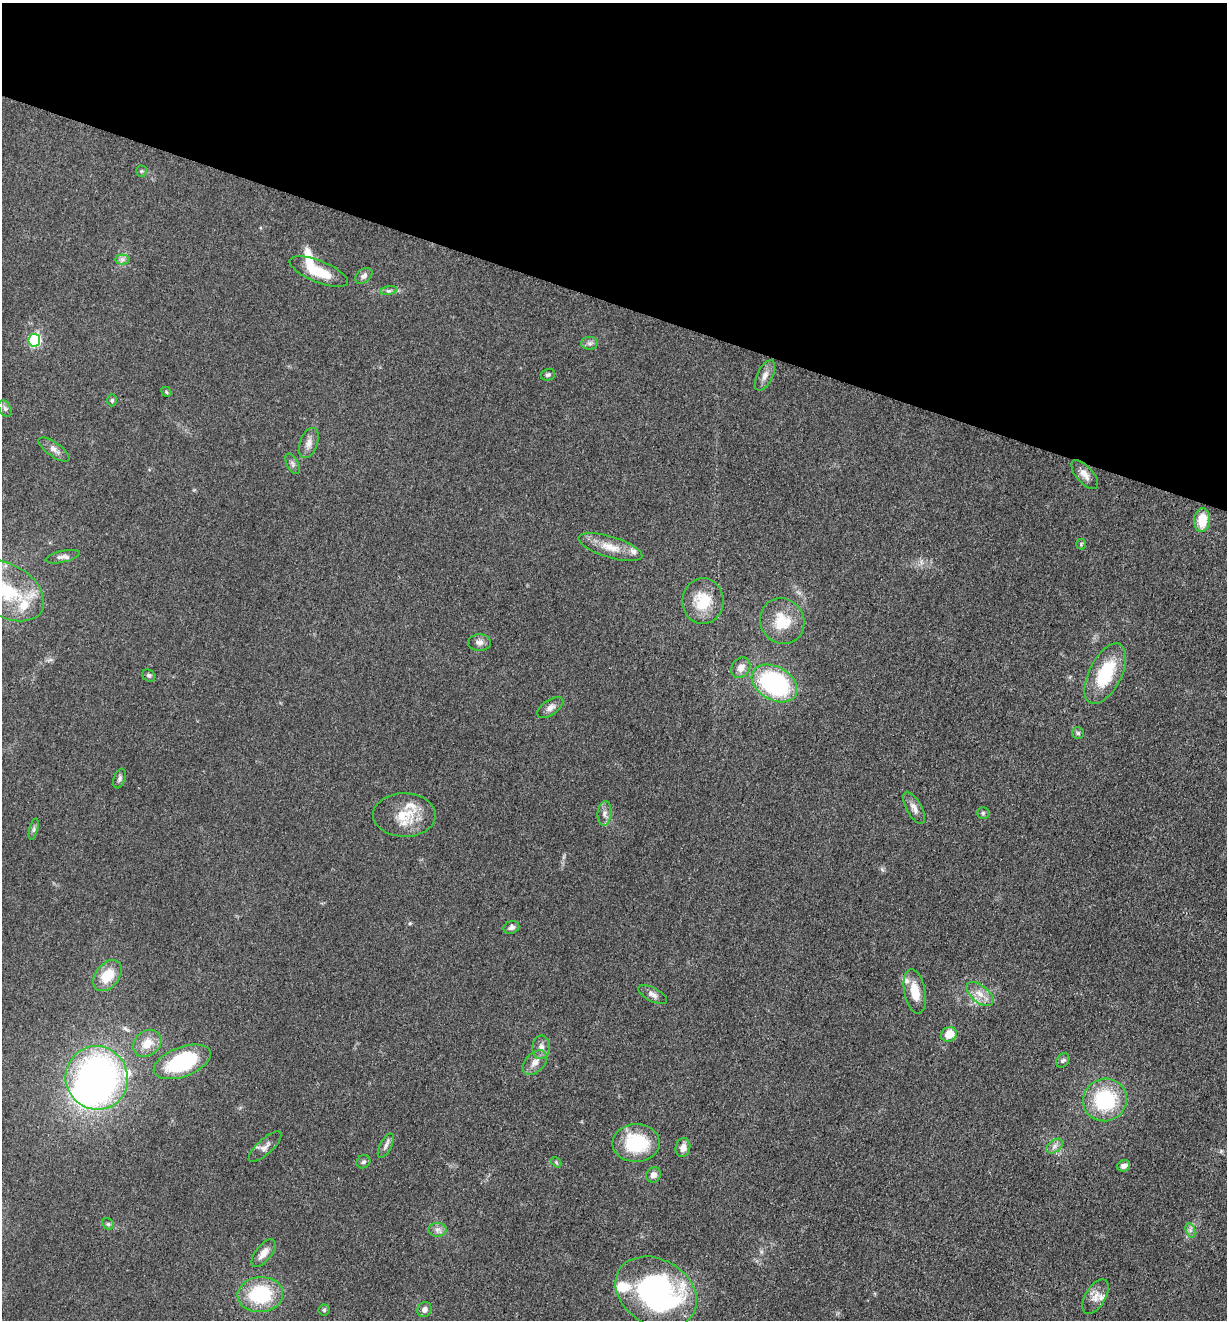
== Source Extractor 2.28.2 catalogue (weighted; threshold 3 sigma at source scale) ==
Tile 2 of 4 x 4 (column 2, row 1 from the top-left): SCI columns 1490-2714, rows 3968-5285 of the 5306 x 5294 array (HDU 1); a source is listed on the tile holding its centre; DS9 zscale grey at full resolution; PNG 1229 x 1322 px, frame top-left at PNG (2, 3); each listed source drawn as its Kron ellipse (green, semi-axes under 4 px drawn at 4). Shown black and unused: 23% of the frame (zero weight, under 3 of 5 exposures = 1% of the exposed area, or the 3 px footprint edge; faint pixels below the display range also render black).
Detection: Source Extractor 2.28.2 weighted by HDU 2 'WHT'; one run over the whole footprint, this tile lists its part. Background 0.0505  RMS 0.0057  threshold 0.0256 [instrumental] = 3 sigma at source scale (4.5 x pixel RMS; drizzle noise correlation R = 1.50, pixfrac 1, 0.05/0.05 arcsec/px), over >= 5 px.
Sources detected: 76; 2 inside a brighter object's white glare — neither listed nor drawn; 7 inside a brighter listed object's ellipse — not listed separately; the other 67 listed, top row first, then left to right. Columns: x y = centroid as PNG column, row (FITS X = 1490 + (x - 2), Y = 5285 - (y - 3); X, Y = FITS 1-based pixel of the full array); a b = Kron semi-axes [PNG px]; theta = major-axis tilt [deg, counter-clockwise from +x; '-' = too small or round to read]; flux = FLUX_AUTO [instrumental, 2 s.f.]
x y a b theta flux
141 171 5 5 - 0.87
122 259 7 5 0 1.6
319 272 31 10 -22 15
364 276 10 6 39 2.3
389 291 9 4 8 1.4
34 340 6 6 - 68
589 343 8 6 0 1.7
548 375 7 5 15 1.3
765 375 16 7 64 3.7
166 392 5 4 - 0.79
112 400 6 5 - 0.93
5 408 9 5 -62 1.5
309 443 16 8 70 3.9
54 450 18 7 -36 3.2
293 464 11 5 -62 1.7
1085 474 18 8 -49 4.3
1202 520 12 8 85 13
1081 544 5 5 - 0.78
610 547 33 10 -17 10
63 557 17 6 13 2.6
8 591 40 26 -32 39
703 601 23 20 89 17
782 621 23 21 -58 16
479 642 11 8 1 2.5
741 668 11 9 56 4
1105 674 33 16 63 30
149 675 7 5 -36 1.1
774 683 24 16 -29 75
550 707 15 7 34 3
1078 733 6 6 - 1.1
120 778 10 5 70 1.5
914 808 18 7 -60 3.7
604 813 12 7 84 2.8
983 813 6 6 - 1.1
404 815 31 21 -1 17
34 829 11 3 75 1.3
511 927 8 6 22 1.9
107 976 17 11 51 13
915 991 23 10 -79 11
980 994 16 8 -39 5.7
653 995 16 6 -28 2.9
949 1034 8 7 - 8.4
147 1043 15 12 39 8.1
541 1047 12 9 88 3.4
1063 1060 8 6 55 1.3
182 1062 30 14 20 44
535 1063 15 9 46 4.3
97 1078 32 31 - 190
1105 1100 22 21 - 40
636 1143 23 19 1 32
386 1146 13 5 62 2.3
1055 1146 9 6 37 2.3
265 1147 21 7 42 3.3
683 1148 9 7 76 4.4
363 1162 7 6 - 1.4
556 1162 6 4 -48 0.75
1124 1166 6 5 - 3
653 1175 8 7 - 3.3
108 1224 6 5 - 1.1
437 1230 9 7 1 2.3
1190 1230 7 4 -72 1.5
264 1253 16 8 52 5
656 1292 43 32 -30 130
260 1295 23 17 5 37
1095 1297 19 10 59 5.3
424 1309 8 7 - 2.5
324 1310 5 5 - 0.97
Isophote crosses this tile's border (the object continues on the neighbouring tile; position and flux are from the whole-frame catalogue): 2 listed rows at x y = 8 591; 656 1292